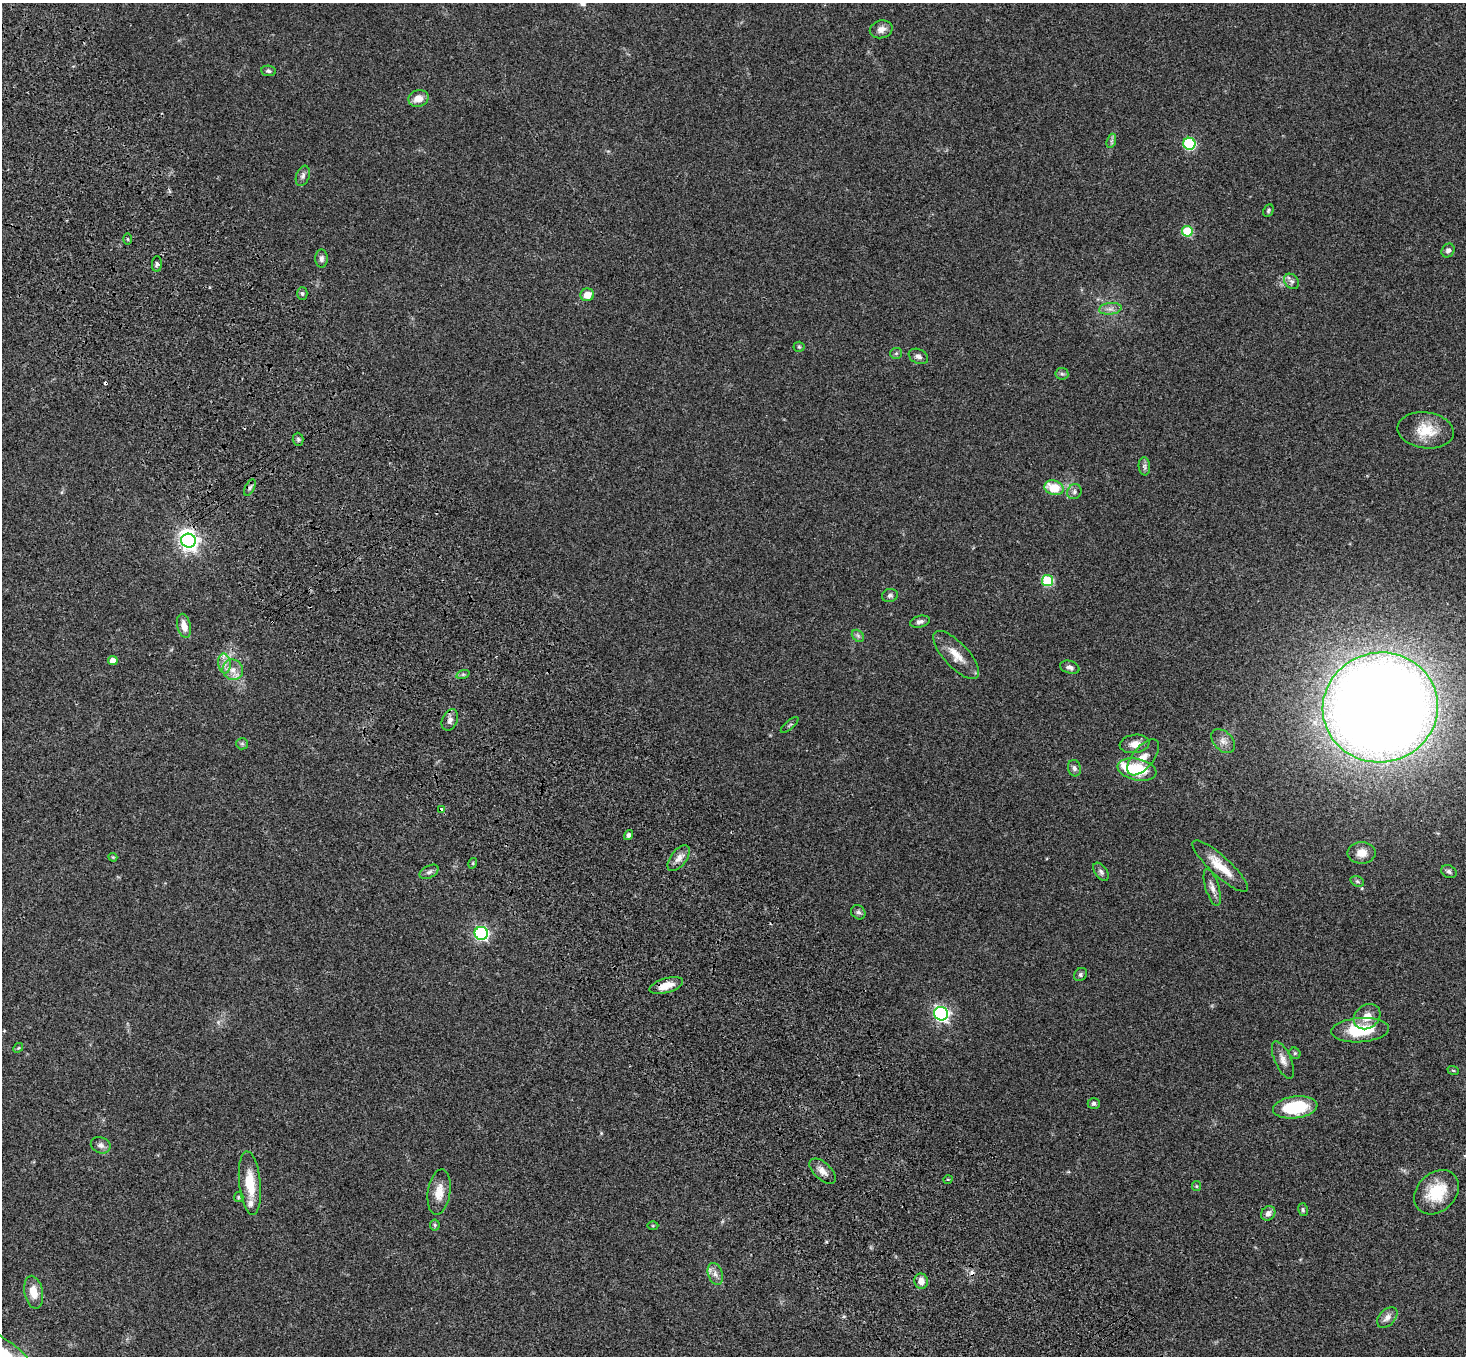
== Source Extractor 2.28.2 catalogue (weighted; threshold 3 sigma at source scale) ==
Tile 11 of 4 x 4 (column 3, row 3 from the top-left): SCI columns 3038-4501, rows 1731-3084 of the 6070 x 6030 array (HDU 1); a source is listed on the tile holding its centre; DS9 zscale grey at full resolution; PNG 1468 x 1358 px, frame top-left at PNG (2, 3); each listed source drawn as its Kron ellipse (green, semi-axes under 4 px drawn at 4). Shown black and unused: <1% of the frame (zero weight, under 3 of 4 exposures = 6% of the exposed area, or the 3 px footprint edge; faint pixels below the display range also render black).
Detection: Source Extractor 2.28.2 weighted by HDU 2 'WHT'; one run over the whole footprint, this tile lists its part. Background 0.0472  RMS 0.0052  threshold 0.0234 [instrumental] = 3 sigma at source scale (4.5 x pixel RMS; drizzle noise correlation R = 1.50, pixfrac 1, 0.05/0.05 arcsec/px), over >= 5 px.
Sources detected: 95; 1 inside a brighter object's white glare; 2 cosmic-ray / hot-pixel residue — neither listed nor drawn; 3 inside a brighter listed object's ellipse — not listed separately; the other 89 listed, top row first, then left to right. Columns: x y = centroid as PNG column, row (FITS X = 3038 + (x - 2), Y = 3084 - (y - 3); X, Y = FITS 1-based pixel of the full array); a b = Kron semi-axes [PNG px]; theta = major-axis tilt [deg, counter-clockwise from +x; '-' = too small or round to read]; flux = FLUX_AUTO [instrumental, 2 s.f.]
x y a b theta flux
881 29 11 9 13 3.1
268 71 7 5 -5 1.1
418 98 10 8 14 5.2
1111 141 7 4 71 1
1189 144 6 6 - 52
303 176 10 6 70 1.8
1268 211 6 5 - 0.82
1187 231 5 5 - 26
128 239 5 3 - 0.51
1448 250 7 6 - 1.7
321 259 9 6 90 1.8
157 264 8 5 88 1.1
1292 281 8 6 -48 1.6
302 293 6 5 - 1
587 295 7 6 - 5.7
1110 309 11 6 7 2.4
799 347 5 5 - 0.68
896 353 6 5 - 0.85
918 356 10 7 -23 1.9
1062 374 6 5 - 1
1426 430 28 18 -7 13
298 439 6 5 - 0.94
1144 466 9 5 -84 1.4
250 487 9 4 63 1.2
1054 488 10 7 -15 12
1074 492 8 7 - 1.6
188 541 7 7 - 230
1047 581 6 5 - 35
890 596 8 6 16 1.3
920 622 10 5 12 1.7
184 626 12 6 -76 5.2
858 636 7 5 -45 1.1
956 655 31 12 -47 8.6
113 661 5 4 - 4.4
224 663 10 6 -84 2.7
1070 667 10 6 -17 1.8
233 670 10 10 - 4.3
463 674 7 4 18 0.92
1380 707 58 55 12 1100
450 720 11 7 65 2.5
790 725 11 3 41 0.83
1223 741 14 9 -46 3.3
242 744 6 5 - 0.77
1135 744 15 9 7 4.6
1143 757 21 10 51 5.8
1074 768 8 6 -74 1.6
1137 770 20 10 -12 19
442 809 4 4 - 2.1
629 835 5 4 - 1.4
1362 853 14 11 0 5.1
113 857 4 3 - 0.5
679 858 15 8 52 3.7
473 863 5 3 - 0.5
1220 866 36 10 -42 12
429 872 10 6 28 1.6
1101 872 10 6 -55 1.5
1449 872 8 6 -31 1.3
1357 881 7 5 -18 0.83
1212 887 19 7 -73 3.1
858 912 8 6 -41 1.4
481 933 6 6 - 94
1080 975 7 6 - 1.1
666 986 17 7 16 5.7
941 1014 7 6 - 140
1367 1017 14 11 38 5.7
1360 1030 29 12 4 20
18 1048 5 4 - 0.6
1295 1053 6 5 - 0.82
1283 1060 20 8 -66 3.7
1453 1070 6 3 -19 0.48
1094 1103 6 5 - 1.4
1295 1107 22 11 7 27
101 1145 10 8 -21 2.2
823 1171 16 8 -42 3.8
948 1179 5 3 - 0.43
250 1183 32 10 -84 13
1196 1186 5 4 - 0.55
439 1192 23 11 82 7.4
1437 1192 25 19 44 17
239 1197 5 4 - 0.66
1303 1210 6 5 - 0.85
1268 1213 8 6 47 2.4
435 1225 5 5 - 0.77
653 1226 5 3 - 0.5
715 1274 11 7 -73 2.5
921 1281 7 7 - 4
34 1292 16 9 -79 6.7
1387 1317 12 7 46 2.9
7 1356 37 13 -39 21
Overlapping masked pixels (flux is a lower limit): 2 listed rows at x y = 442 809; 666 986
Isophote crosses this tile's border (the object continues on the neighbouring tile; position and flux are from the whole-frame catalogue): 1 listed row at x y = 7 1356